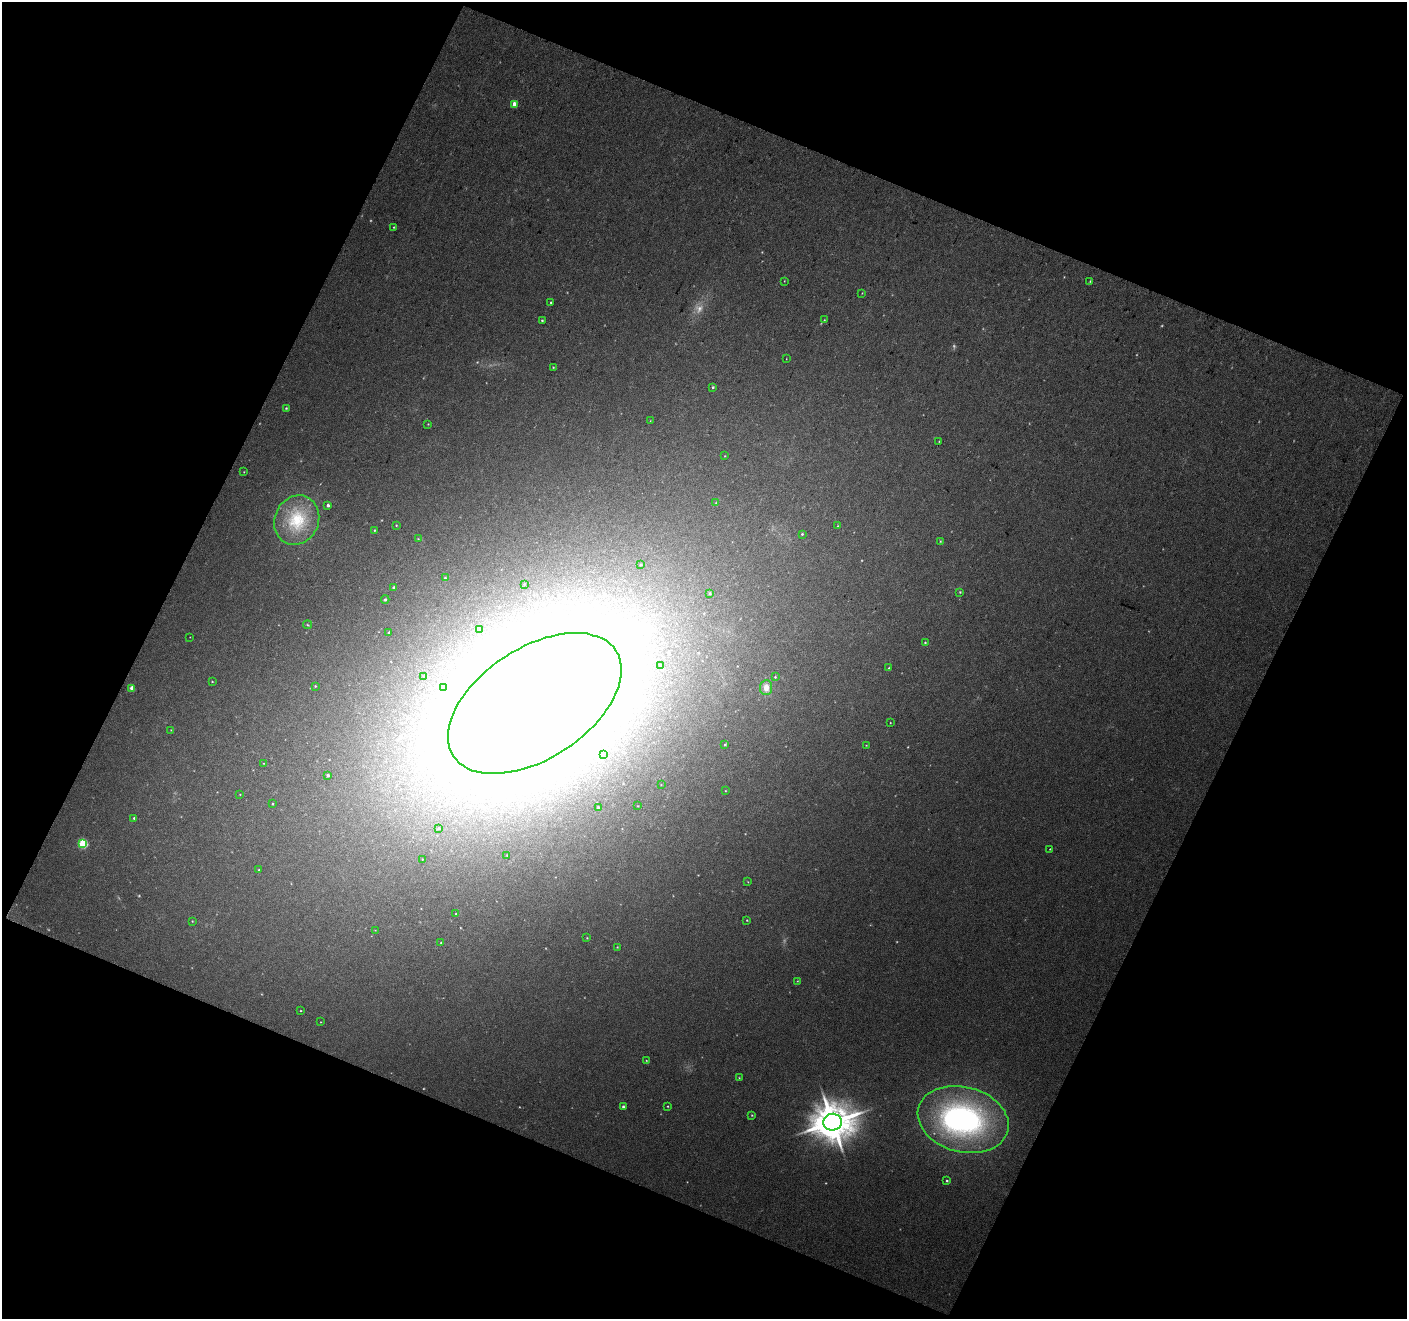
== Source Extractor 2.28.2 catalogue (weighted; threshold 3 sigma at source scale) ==
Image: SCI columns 1-2810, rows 107-2740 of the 2811 x 2864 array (HDU 1 of 3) = the unmasked area's bounding box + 8 px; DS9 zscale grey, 2 x 2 block average (1 PNG px = mean of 2 x 2 image px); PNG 1409 x 1321 px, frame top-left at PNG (2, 2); each listed source drawn as its Kron ellipse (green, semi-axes under 4 px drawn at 4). Shown black and unused: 44% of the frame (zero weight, under 3 of 4 exposures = <1% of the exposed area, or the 3 px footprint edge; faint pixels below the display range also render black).
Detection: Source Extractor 2.28.2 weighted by HDU 2 'WHT'. Background 0.0422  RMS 0.0091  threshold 0.0411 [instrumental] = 3 sigma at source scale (4.5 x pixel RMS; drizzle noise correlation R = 1.50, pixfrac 1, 0.0396/0.0396 arcsec/px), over >= 5 px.
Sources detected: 112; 19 too faint to see at this stretch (2 x 2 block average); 6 inside a brighter object's white glare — neither listed nor drawn; the other 87 listed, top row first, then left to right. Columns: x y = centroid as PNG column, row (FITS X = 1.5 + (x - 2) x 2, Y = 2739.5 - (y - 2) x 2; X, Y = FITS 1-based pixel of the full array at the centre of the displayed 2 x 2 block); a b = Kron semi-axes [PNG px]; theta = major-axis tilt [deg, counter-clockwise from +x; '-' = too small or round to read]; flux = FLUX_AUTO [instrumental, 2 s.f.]
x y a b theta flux
514 104 3 3 - 27
394 227 3 3 - 1.7
784 281 2 2 - 1.1
1090 281 4 3 - 2.1
862 293 3 2 - 1.1
551 303 3 2 - 2.1
542 320 4 3 - 2.4
824 320 3 2 - 1.6
786 359 2 2 - 0.81
553 367 2 2 - 1.5
713 387 3 3 - 2.8
286 408 3 3 - 2.2
650 421 2 2 - 0.8
428 424 3 2 - 1.1
939 441 2 2 - 1
725 456 2 2 - 1
244 472 2 2 - 1.1
716 503 3 3 - 1.7
328 505 2 2 - 9
297 520 25 22 64 110
396 525 2 2 - 1.7
838 526 3 3 - 1.4
374 530 3 3 - 2
802 534 3 3 - 2.2
418 539 3 3 - 1.6
940 541 3 3 - 1.4
640 565 3 2 - 1.8
445 578 3 3 - 2.2
524 584 2 2 - 1.3
394 588 3 3 - 5
960 592 3 3 - 1.9
710 593 3 3 - 3.1
385 599 4 3 - 2.7
307 625 4 2 - 2.2
480 629 3 3 - 2
389 633 3 3 - 2.1
190 637 2 2 - 0.68
925 643 3 3 - 1.8
660 665 3 2 - 1.5
889 668 3 2 - 1.8
424 676 2 2 - 0.81
775 677 3 3 - 1.7
212 681 2 2 - 1.5
315 686 3 2 - 1.6
443 687 3 2 - 1.3
766 687 7 6 - 19
132 688 3 2 - 29
535 703 97 55 33 7300
890 723 2 2 - 1.1
171 730 3 2 - 0.89
725 744 3 3 - 2.2
866 745 2 2 - 1.1
603 755 4 3 - 2.4
263 763 2 2 - 0.87
328 775 3 3 - 4.3
661 785 3 2 - 0.88
725 791 2 2 - 1.1
240 794 2 2 - 1
272 804 2 2 - 1.9
638 806 3 2 - 1.1
598 807 3 3 - 2.8
134 818 2 2 - 4.1
439 828 3 2 - 1.5
83 844 3 3 - 180
1050 849 2 2 - 1.4
507 855 3 2 - 1.4
422 859 2 2 - 0.86
259 870 3 2 - 1.8
748 882 3 2 - 1.1
456 914 3 2 - 1.7
747 920 3 2 - 1.4
192 921 3 2 - 1.4
375 930 3 2 - 0.87
587 938 3 2 - 1.5
441 943 3 2 - 2.3
617 947 3 2 - 1.3
797 981 3 2 - 1.4
300 1011 2 2 - 1.4
321 1022 2 2 - 0.93
646 1060 3 2 - 1.3
739 1078 3 2 - 1.4
668 1106 2 2 - 1.5
623 1107 3 3 - 4.3
752 1115 3 3 - 1.7
963 1119 46 32 -15 550
832 1122 9 8 - 7800
947 1181 3 2 - 2.2
Diffuse or blended objects may show on this block-average render without a row.